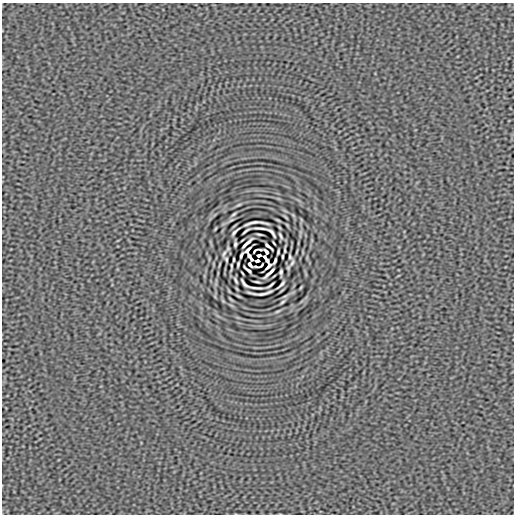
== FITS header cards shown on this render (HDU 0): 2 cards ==
NAXIS1  =                  512
NAXIS2  =                  512

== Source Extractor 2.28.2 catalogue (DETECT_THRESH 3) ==
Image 512 x 512 px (HDU 0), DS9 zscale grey, 1 PNG px = 1 image px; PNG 516 x 516 px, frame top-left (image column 1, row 512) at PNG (2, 3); no overlay
Background 1.64e-08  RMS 1.9e-06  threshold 5.81e-06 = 3 sigma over >= 5 px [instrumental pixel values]
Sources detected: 48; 1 with non-positive FLUX_AUTO (blend fragments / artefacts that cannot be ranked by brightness) is not listed; the other 47 listed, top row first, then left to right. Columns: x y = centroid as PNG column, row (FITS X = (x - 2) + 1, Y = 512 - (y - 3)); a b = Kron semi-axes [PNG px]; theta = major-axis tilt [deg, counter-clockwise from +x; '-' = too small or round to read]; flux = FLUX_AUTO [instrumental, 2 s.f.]
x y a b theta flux
239 205 7 3 21 1.6e-04
234 214 6 3 36 1.8e-04
256 223 24 4 2 1.2e-04
261 228 13 2 -5 4.1e-04
246 231 7 2 37 2.3e-04
235 232 9 2 46 2.8e-04
272 233 10 3 -52 2.6e-04
259 234 5 2 - 1.7e-04
280 236 6 2 -64 2.0e-04
247 243 13 2 43 4.5e-04
235 244 5 3 - 2.2e-04
268 246 9 2 -40 3.2e-04
260 249 4 2 - 1.4e-04
248 250 7 2 44 3.2e-04
255 250 5 2 - 1.6e-04
285 250 6 2 85 1.6e-04
266 252 5 3 - 2.8e-04
278 252 5 2 - 1.6e-04
224 253 11 4 66 3.0e-04
241 255 6 2 68 2.6e-04
259 255 4 3 - 2.4e-04
250 257 9 3 -56 5.6e-05
282 257 4 2 - 1.5e-04
290 257 4 2 - 1.7e-04
226 259 4 2 - 1.7e-04
234 259 4 2 - 1.5e-04
257 261 4 3 - 2.4e-04
275 261 7 2 64 2.4e-04
292 263 11 4 66 3.2e-04
238 264 5 2 - 1.6e-04
250 264 5 3 - 2.8e-04
231 266 6 2 85 1.6e-04
261 266 5 2 - 1.6e-04
268 266 7 3 46 2.4e-04
256 267 4 2 - 1.4e-04
248 270 9 2 -40 3.2e-04
281 272 5 3 - 2.2e-04
269 273 13 2 43 4.5e-04
236 280 6 2 -64 2.0e-04
257 282 5 2 - 1.7e-04
244 283 10 3 -51 2.6e-04
281 284 9 2 46 2.8e-04
270 285 7 2 37 2.3e-04
255 288 13 2 -5 4.1e-04
260 293 24 4 2 1.3e-04
282 302 6 3 36 1.8e-04
277 311 7 3 21 1.6e-04
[1 non-positive-flux detection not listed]